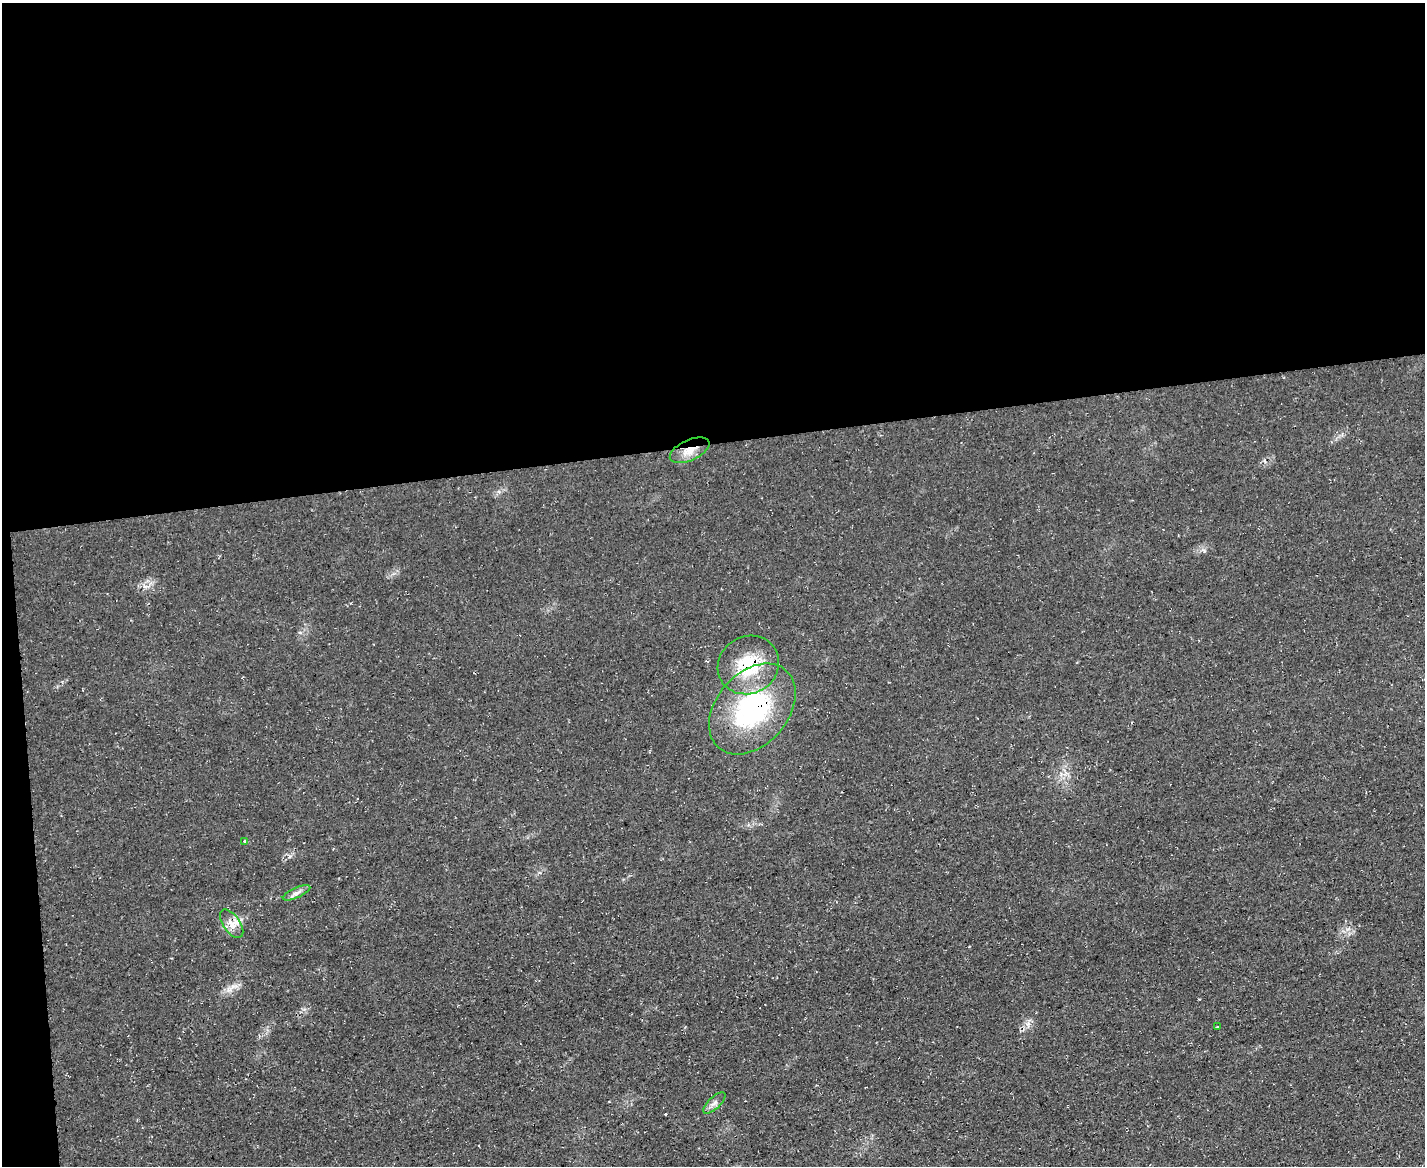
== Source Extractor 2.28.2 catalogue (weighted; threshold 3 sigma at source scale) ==
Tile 1 of 3 x 4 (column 1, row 1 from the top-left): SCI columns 129-1551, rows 3494-4657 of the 4639 x 4657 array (HDU 1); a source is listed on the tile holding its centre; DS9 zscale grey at full resolution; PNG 1427 x 1168 px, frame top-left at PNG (2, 3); each listed source drawn as its Kron ellipse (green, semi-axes under 4 px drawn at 4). Shown black and unused: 39% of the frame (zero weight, under 3 of 4 exposures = <1% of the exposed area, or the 3 px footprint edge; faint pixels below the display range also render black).
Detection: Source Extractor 2.28.2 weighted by HDU 2 'WHT'; one run over the whole footprint, this tile lists its part. Background 0.0628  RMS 0.0072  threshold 0.0322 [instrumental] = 3 sigma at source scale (4.5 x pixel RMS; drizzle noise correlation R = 1.50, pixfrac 1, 0.05/0.05 arcsec/px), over >= 5 px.
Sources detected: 9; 1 inside a brighter listed object's ellipse — not listed separately; the other 8 listed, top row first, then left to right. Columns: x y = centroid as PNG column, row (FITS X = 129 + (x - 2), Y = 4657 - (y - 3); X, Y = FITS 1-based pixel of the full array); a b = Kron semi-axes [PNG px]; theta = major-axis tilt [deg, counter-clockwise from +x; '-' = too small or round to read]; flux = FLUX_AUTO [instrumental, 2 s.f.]
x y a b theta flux
690 450 21 10 24 11
748 665 31 28 30 40
752 709 51 36 49 110
245 841 4 4 - 1
296 893 15 5 24 3.2
232 924 16 8 -55 6.1
1217 1027 3 2 - 1
714 1103 14 6 44 3.2
Overlapping masked pixels (flux is a lower limit): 3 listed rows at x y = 690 450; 748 665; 752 709